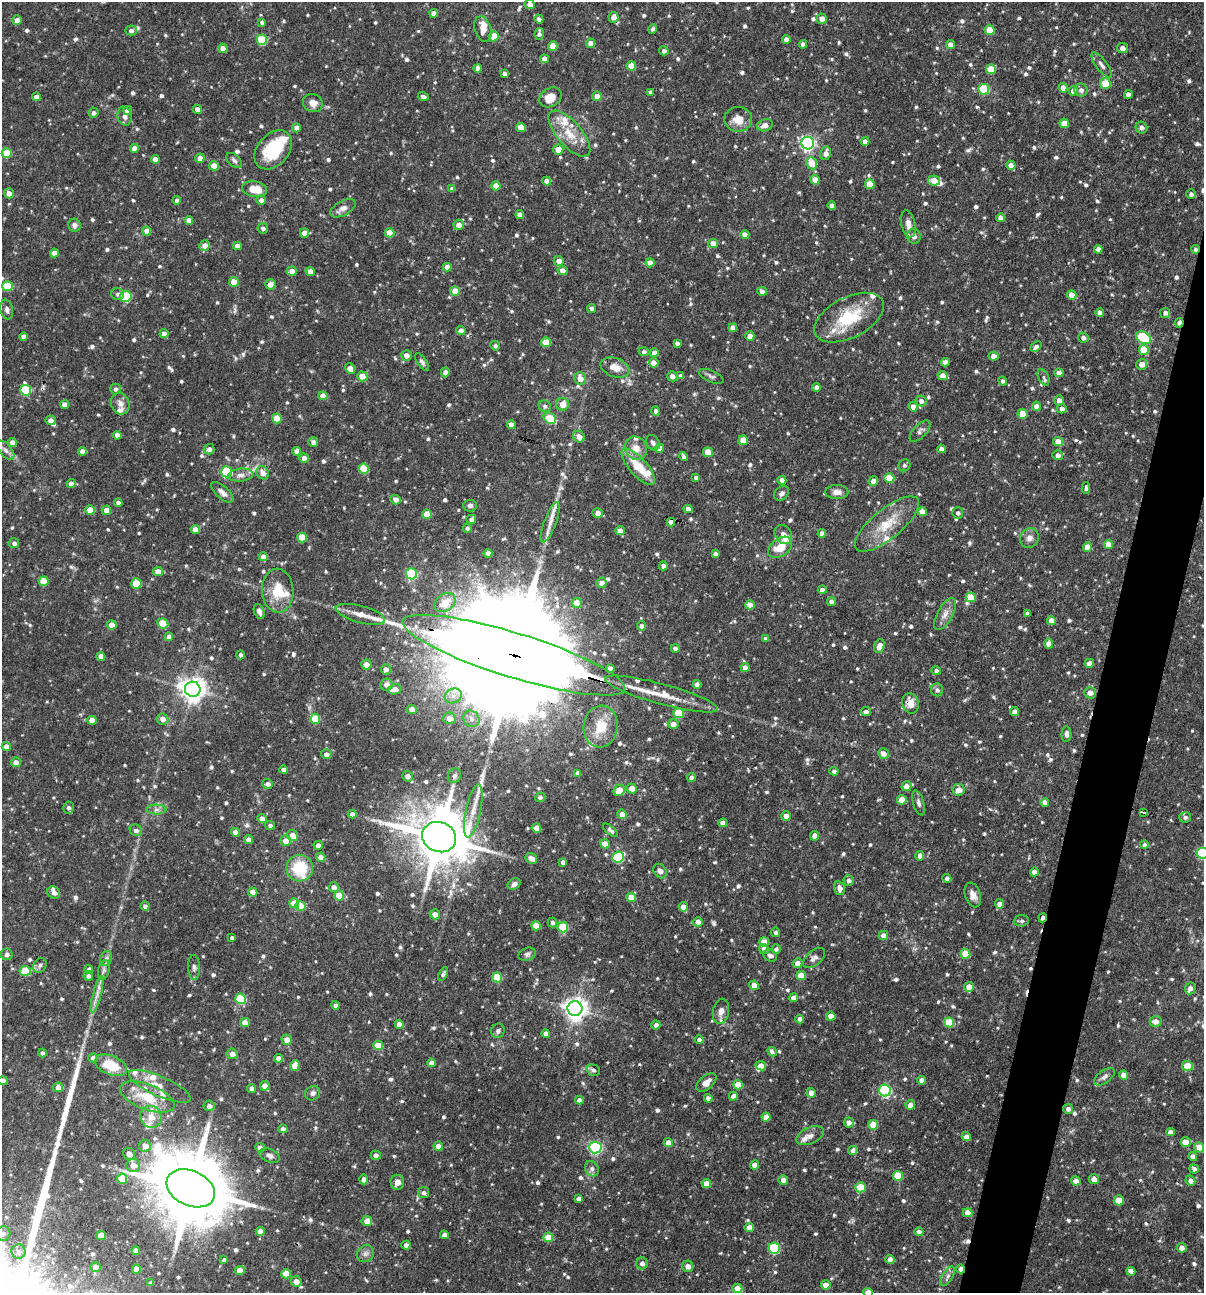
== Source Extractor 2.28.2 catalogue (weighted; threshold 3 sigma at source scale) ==
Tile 10 of 4 x 4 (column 2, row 3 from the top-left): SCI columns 1327-2528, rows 1292-2582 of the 5181 x 5164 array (HDU 1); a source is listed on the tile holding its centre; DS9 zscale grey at full resolution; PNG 1206 x 1295 px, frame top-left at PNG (2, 2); each listed source drawn as its Kron ellipse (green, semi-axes under 4 px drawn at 4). Shown black and unused: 4% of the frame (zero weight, under 3 of 4 exposures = <1% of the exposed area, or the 3 px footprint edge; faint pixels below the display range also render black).
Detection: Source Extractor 2.28.2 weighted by HDU 2 'WHT'; one run over the whole footprint, this tile lists its part. Background 0.0992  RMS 0.0039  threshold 0.0176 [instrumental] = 3 sigma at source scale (4.5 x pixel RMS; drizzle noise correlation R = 1.50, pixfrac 1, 0.05/0.05 arcsec/px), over >= 5 px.
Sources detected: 892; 3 cosmic-ray / hot-pixel residue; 1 long thin detection or spike segment (spike, bleed or trail) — neither listed nor drawn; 29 inside a brighter listed object's ellipse — not listed separately; of the other 859, all 500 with FLUX_AUTO >= 0.993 (the completeness limit of this list) listed and drawn (359 fainter detections not listed), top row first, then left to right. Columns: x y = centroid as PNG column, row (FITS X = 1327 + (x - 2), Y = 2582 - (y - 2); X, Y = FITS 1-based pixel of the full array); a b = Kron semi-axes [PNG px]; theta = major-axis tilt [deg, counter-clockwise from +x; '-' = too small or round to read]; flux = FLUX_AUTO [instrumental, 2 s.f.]
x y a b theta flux
530 4 5 5 - 2.4
434 13 4 4 - 2.4
613 17 5 5 - 2.7
539 19 4 4 - 1.4
822 19 5 5 - 2.6
17 20 5 5 - 2.9
262 22 4 4 - 1
483 29 13 8 -73 3.8
653 29 5 4 - 1
131 30 5 5 - 1.4
990 30 5 4 - 7.7
539 34 6 4 83 1.3
494 36 5 5 - 6.7
786 39 4 4 - 2.5
262 40 5 5 - 16
591 43 5 4 - 3.1
803 44 4 4 - 1.7
950 45 4 4 - 2.3
553 46 5 4 - 4.8
223 48 5 4 - 3.2
1122 48 5 5 - 2
664 51 5 4 - 1.2
544 59 4 4 - 2.6
1102 65 15 5 -54 1.8
631 66 5 4 - 6.4
478 68 4 4 - 1.9
991 69 5 5 - 7.3
504 74 4 4 - 1.3
1105 83 5 5 - 11
1063 88 5 4 - 3
984 89 5 5 - 20
1081 90 7 6 - 1.3
1073 91 5 5 - 2.9
650 92 4 4 - 1.2
1128 94 4 4 - 1.9
423 96 5 4 - 1.1
597 96 5 4 - 3
36 97 4 4 - 2.7
550 97 12 9 32 5.3
313 103 10 9 - 3.1
197 109 4 4 - 2.6
128 110 4 4 - 2.8
93 113 5 5 - 1.2
125 116 9 7 -79 1.7
738 119 14 12 0 5.2
1064 123 5 4 - 5.4
765 125 8 6 15 2.2
521 127 5 4 - 4.5
296 128 4 4 - 2.5
1141 128 6 5 - 1.3
569 134 28 12 -49 9.1
865 141 4 4 - 3
808 143 6 6 - 110
134 148 5 4 - 3.5
558 149 5 5 - 5
273 150 22 15 49 19
7 153 5 5 - 9.3
826 153 7 5 80 2.3
200 158 5 4 - 2.9
155 159 4 4 - 2.6
234 160 9 5 -40 1.2
812 163 6 5 - 7.2
1011 165 5 4 - 3.1
214 166 5 4 - 4.2
815 180 5 4 - 3.7
547 181 4 4 - 2.4
934 181 6 5 - 4.4
870 184 5 4 - 7
496 186 5 4 - 4.6
255 189 13 8 -10 6.1
452 189 4 4 - 1.5
9 193 5 5 - 2.5
1191 194 4 4 - 1.3
177 200 4 4 - 1.1
261 200 5 5 - 1.7
832 205 4 4 - 2.4
343 208 14 7 29 2.6
520 215 4 4 - 2.5
1000 218 4 4 - 2.4
189 220 4 4 - 2.8
908 224 14 7 -79 2.5
74 225 6 6 - 1.5
459 225 5 5 - 3.4
263 228 5 5 - 1.3
147 231 4 4 - 3.5
304 233 5 4 - 2.8
389 233 5 4 - 5.7
745 235 4 4 - 3.4
914 236 7 7 - 1.5
713 243 5 4 - 3.9
205 245 5 5 - 2.9
237 246 4 4 - 2.5
1098 249 4 4 - 2.4
1196 249 4 4 - 1
54 253 4 4 - 3.3
559 261 5 5 - 2.6
650 263 4 4 - 3.6
447 267 4 4 - 3
292 271 5 4 - 2.9
310 271 5 4 - 2.7
562 271 5 4 - 2.8
234 282 5 5 - 4.5
270 284 5 5 - 3.1
8 286 5 5 - 14
455 291 5 4 - 4.8
762 291 5 4 - 1.7
118 294 6 6 - 1.1
1072 295 5 4 - 5.5
126 296 6 5 - 20
591 308 4 4 - 1.1
7 310 10 6 -78 1.3
1100 313 4 4 - 2.9
1165 313 5 5 - 1.6
849 318 37 20 27 20
1179 323 5 3 - 2.3
733 328 4 4 - 2.8
461 331 4 4 - 2.9
164 334 4 4 - 2.6
23 336 4 4 - 1.9
750 336 4 4 - 3.3
1083 338 5 5 - 1.7
1143 338 8 5 -35 36
546 342 5 5 - 6.6
677 343 4 4 - 1.3
495 346 5 4 - 1
1036 347 6 4 42 1.3
1144 350 5 5 - 8.9
644 352 5 4 - 1.2
654 353 4 4 - 2.7
406 355 5 5 - 2.7
993 356 5 4 - 2.8
422 362 10 5 -55 1.1
945 362 4 4 - 2.5
654 363 5 5 - 2.7
1142 364 5 5 - 3
615 368 15 9 -18 4.2
350 369 5 4 - 3.6
445 372 5 4 - 2.5
1059 373 4 4 - 2.7
362 376 5 5 - 6.2
672 376 5 5 - 2
681 376 4 4 - 2.1
711 376 13 5 -24 1.2
943 376 5 4 - 3.4
1043 377 9 5 -63 1
580 378 6 5 - 3.8
1003 381 5 4 - 1.2
816 387 4 4 - 1.6
115 389 5 5 - 1.1
26 390 5 5 - 20
323 396 4 4 - 3.6
1059 400 5 4 - 2.2
921 401 5 5 - 1.9
120 403 11 9 -71 2.5
65 404 4 4 - 2.8
563 404 6 6 - 3.6
545 406 6 5 - 1.2
1036 406 4 4 - 2.8
913 407 5 4 - 2.8
1062 409 5 4 - 1.5
656 411 5 4 - 1.2
1023 414 5 5 - 5.7
277 418 5 5 - 7.9
550 418 7 5 -35 12
50 420 5 5 - 2.2
511 425 4 4 - 2.6
920 431 13 6 46 1.5
117 435 4 4 - 2.5
579 437 6 5 - 3
743 440 5 4 - 6.3
12 442 4 4 - 2.1
313 442 5 4 - 1.9
1058 442 5 4 - 4.8
653 443 8 6 -57 1.5
636 448 12 11 - 4.3
660 448 4 4 - 4.4
209 449 5 5 - 1.5
941 449 4 4 - 1.9
6 450 11 6 -48 2
82 451 4 4 - 2.1
297 451 4 4 - 2.6
708 452 5 4 - 5.7
1058 455 5 5 - 1.8
684 456 4 4 - 1.2
304 458 5 4 - 3.1
904 465 6 5 - 0.99
638 467 23 9 -48 11
364 469 5 5 - 14
226 472 5 5 - 29
263 473 7 6 - 2.9
241 475 13 6 5 2.2
696 477 4 4 - 1
889 478 5 4 - 9.7
782 480 4 4 - 2.8
873 481 5 4 - 3.3
71 483 4 4 - 2.1
1086 488 6 4 90 1.1
222 492 14 6 -41 2.1
837 492 11 7 0 2.4
782 493 8 6 42 1.5
396 500 5 4 - 1.8
118 503 4 4 - 1.6
470 506 7 6 - 1.2
688 509 4 4 - 3.1
90 510 5 5 - 5
106 510 5 4 - 3.1
922 512 4 4 - 4
598 513 5 4 - 2.6
958 513 5 5 - 1.1
427 514 5 4 - 5.2
471 519 5 4 - 1.1
550 522 21 6 69 3.7
671 522 4 4 - 2.3
887 524 39 15 39 12
467 528 5 4 - 1
195 529 4 4 - 2.8
620 531 5 4 - 2.7
822 533 4 4 - 1.9
783 535 10 8 -54 2.3
302 537 5 5 - 9.7
1029 538 10 9 - 2.2
14 543 5 5 - 1.5
1108 544 4 4 - 3.9
780 547 13 8 36 7.1
1088 547 4 4 - 5.6
488 553 4 4 - 2.6
715 554 4 4 - 1.6
263 557 4 4 - 2.6
663 566 4 4 - 1.5
158 572 5 4 - 3.8
412 574 5 5 - 32
43 581 5 5 - 6.3
136 583 5 5 - 11
601 583 5 5 - 2.1
822 590 4 4 - 2.3
278 591 22 16 -86 10
971 597 5 4 - 8.6
831 602 4 4 - 2.1
445 603 11 8 35 7.1
577 603 5 5 - 7.2
750 605 5 4 - 4.4
259 611 8 5 -67 1.6
1027 613 4 4 - 1.2
360 614 25 8 -15 5.4
945 614 18 7 61 3
1051 620 4 4 - 3.3
163 623 6 5 - 10
112 625 5 4 - 4.3
641 626 5 4 - 1.5
169 637 4 4 - 2.3
766 639 4 4 - 1.8
1048 644 5 4 - 3
879 646 7 5 70 3.5
675 648 4 4 - 1.3
240 655 4 4 - 1.2
514 655 116 22 -17 35000
101 656 4 4 - 2.2
1089 663 5 4 - 2.5
366 664 5 5 - 2.7
745 667 4 4 - 2.6
386 669 5 5 - 2.1
610 669 4 4 - 3.1
936 670 4 4 - 1.1
697 684 4 4 - 2.5
387 685 6 6 - 2.5
193 689 8 7 - 350
395 689 7 5 13 3.2
937 690 6 6 - 1.3
1090 693 6 6 - 2.5
661 694 58 10 -15 11
453 696 9 7 27 2.1
910 703 10 8 -71 4.6
412 709 5 4 - 3
1014 711 5 4 - 1.6
866 712 5 4 - 1.8
678 713 5 5 - 15
449 718 6 6 - 3
162 719 6 5 - 2.5
315 719 5 5 - 9.9
471 719 9 7 -50 2
92 720 5 4 - 3.5
673 724 5 5 - 2.7
601 727 21 17 84 9.6
1066 734 8 5 87 1.7
6 746 4 4 - 2.7
883 753 5 5 - 2.7
326 754 5 5 - 1.8
16 762 5 4 - 3
284 770 4 4 - 2
834 771 4 4 - 1.2
578 773 4 4 - 2.6
407 776 5 5 - 2.3
454 776 7 6 - 1.3
691 777 4 4 - 1.4
268 784 5 5 - 1.5
906 786 5 5 - 2.9
632 788 5 5 - 3.8
619 790 6 5 - 6.3
958 790 6 6 - 3
540 797 5 4 - 1
902 800 5 4 - 6.3
1045 802 4 4 - 2.7
919 803 13 5 -74 1.4
69 808 6 5 - 1.3
156 810 10 5 0 1.4
473 811 27 7 78 5.3
1143 812 4 3 - 2
352 814 4 4 - 1.7
622 814 5 5 - 3.6
786 816 5 4 - 2.5
1185 817 6 5 - 1.1
262 818 5 4 - 2.7
723 823 4 4 - 2.6
270 825 5 4 - 1.2
536 828 5 4 - 4.8
136 830 6 5 - 1.4
610 830 9 4 -39 1.1
235 832 4 4 - 3.8
292 835 6 5 - 3.4
814 836 4 4 - 2.7
439 837 17 14 -24 2400
248 840 4 4 - 2.5
286 841 5 5 - 3.2
605 844 5 4 - 3.5
1144 844 4 4 - 1.1
318 845 4 4 - 1.8
1203 853 6 5 - 30
920 856 4 4 - 2.4
321 857 5 4 - 2.6
618 857 6 5 - 26
531 858 6 5 - 1.9
563 862 4 4 - 1.6
300 868 13 13 - 14
660 871 8 6 -53 1.6
1034 872 4 4 - 2.3
947 878 4 4 - 1.3
849 880 5 5 - 1.6
514 884 7 5 32 1.5
334 887 5 5 - 2.6
839 888 7 5 -75 2.8
253 892 4 4 - 2.9
54 893 7 5 -48 1.8
339 895 5 5 - 6
973 895 13 7 -72 2.5
631 897 5 4 - 5.8
294 903 5 5 - 9.3
1000 904 4 4 - 2.6
145 906 4 4 - 1.3
301 906 5 5 - 6.3
683 907 5 4 - 2.7
435 914 5 5 - 2.8
1043 918 4 3 - 1.7
1021 921 7 5 4 1.1
552 922 5 4 - 1.2
698 922 5 4 - 2.8
536 926 5 4 - 6.7
563 927 5 5 - 16
776 932 4 4 - 1
883 936 4 4 - 3.2
232 938 4 4 - 1
764 942 5 4 - 3.4
764 949 5 4 - 1.8
776 949 5 4 - 1.1
7 954 6 6 - 1.4
527 954 9 6 20 1.1
965 954 5 4 - 9.1
770 956 7 5 -30 1.4
106 958 7 5 68 1.1
814 958 13 7 41 1.7
798 963 5 5 - 2.5
40 965 8 6 58 1.1
194 967 12 5 -89 1.4
89 969 4 4 - 1.1
104 970 10 5 77 1.4
25 971 5 5 - 11
443 974 7 4 62 1
88 976 5 4 - 1.4
801 976 5 4 - 6
497 977 5 5 - 12
754 985 5 4 - 2.9
969 987 5 5 - 3.8
1190 988 6 5 - 2.2
97 994 19 4 75 2.6
793 998 4 4 - 2.5
241 999 5 5 - 19
335 1005 4 4 - 1.3
575 1009 7 7 - 320
721 1011 13 8 79 2.6
831 1016 4 4 - 4.2
800 1019 4 4 - 2.2
1156 1021 6 5 - 2.9
949 1022 5 5 - 12
245 1023 5 4 - 3.3
399 1024 4 4 - 2.7
656 1025 4 4 - 1.4
498 1031 7 6 - 1.1
546 1033 4 4 - 2.3
287 1040 5 5 - 3.2
699 1040 4 4 - 1.2
378 1045 5 4 - 6.6
772 1052 5 4 - 1.2
42 1053 4 4 - 1
232 1054 5 5 - 2.6
93 1058 5 4 - 2.6
278 1058 4 4 - 2.4
431 1063 4 4 - 2.3
111 1065 17 9 -21 11
295 1065 5 5 - 4.4
761 1066 5 4 - 3.3
1187 1066 5 5 - 8.9
593 1070 7 5 -17 1.1
1123 1075 4 4 - 2.9
1104 1077 12 6 36 1.5
922 1080 4 4 - 2.4
3 1081 5 4 - 3.6
706 1083 12 6 40 2.9
738 1085 5 4 - 6.5
160 1086 33 10 -24 6
265 1086 5 4 - 3.4
58 1087 5 4 - 3
252 1088 4 4 - 1.8
885 1091 6 6 - 51
313 1093 8 7 - 1.3
811 1093 5 4 - 2.7
733 1096 4 4 - 2.5
147 1097 29 12 -21 12
708 1098 4 4 - 2.3
579 1100 4 4 - 2.2
910 1105 5 5 - 2.8
209 1106 5 5 - 1.7
1068 1109 5 5 - 1.5
151 1117 11 10 - 4.7
766 1117 4 4 - 2.6
849 1123 5 5 - 2.2
873 1125 5 4 - 6.4
283 1129 4 4 - 1.4
1170 1132 4 4 - 2.2
810 1136 14 8 24 2.3
966 1137 5 4 - 2.3
1186 1142 5 4 - 5.5
668 1143 4 4 - 3.3
145 1146 6 6 - 3.7
438 1146 5 4 - 2.4
1199 1147 5 5 - 5
260 1148 5 4 - 2.9
595 1148 6 6 - 59
853 1150 5 4 - 1.5
129 1154 6 5 - 3.2
376 1155 5 4 - 1.5
270 1156 11 6 -23 1.8
1193 1156 4 4 - 2
133 1165 7 7 - 3.4
754 1165 4 4 - 2.3
592 1169 8 6 -60 1.3
1194 1169 5 4 - 1.6
898 1176 5 5 - 11
122 1179 5 5 - 10
364 1179 5 4 - 2.5
1094 1179 5 5 - 2.9
783 1180 5 4 - 2.4
1190 1180 5 5 - 1.7
1076 1181 5 4 - 2.5
397 1182 7 7 - 2.7
706 1183 4 4 - 3.5
861 1187 5 5 - 10
191 1188 25 17 -25 4600
424 1193 5 5 - 1.1
579 1199 4 4 - 1.7
1119 1200 5 5 - 8
968 1213 5 4 - 3.9
367 1221 5 5 - 2.8
749 1227 5 4 - 3.6
260 1231 4 4 - 2.4
919 1232 4 4 - 1.5
3 1234 7 7 - 1.3
101 1235 4 4 - 5.2
444 1235 4 4 - 1.6
548 1237 5 5 - 7
406 1245 4 4 - 1.5
774 1248 6 5 - 29
1182 1248 5 5 - 2.3
136 1251 4 4 - 2.6
19 1252 7 7 - 1.5
365 1254 9 8 - 1.6
890 1259 4 4 - 2.6
224 1260 4 4 - 1
642 1263 6 6 - 1.9
688 1266 6 5 - 2.4
96 1267 5 4 - 2.2
136 1269 4 4 - 2.9
961 1269 4 3 - 2.9
240 1271 5 4 - 5
1131 1271 4 4 - 2.9
286 1274 5 4 - 7.5
948 1276 11 5 59 1.5
296 1281 5 5 - 2.7
151 1283 4 4 - 1.5
826 1285 5 4 - 3.8
737 1288 5 4 - 4.2
868 1292 5 4 - 3.8
Overlapping masked pixels (flux is a lower limit): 7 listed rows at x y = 1196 249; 1179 323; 671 522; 514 655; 910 703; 1043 918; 961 1269
Isophote crosses this tile's border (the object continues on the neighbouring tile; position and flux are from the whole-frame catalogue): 4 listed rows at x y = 6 450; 1203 853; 3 1081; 868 1292